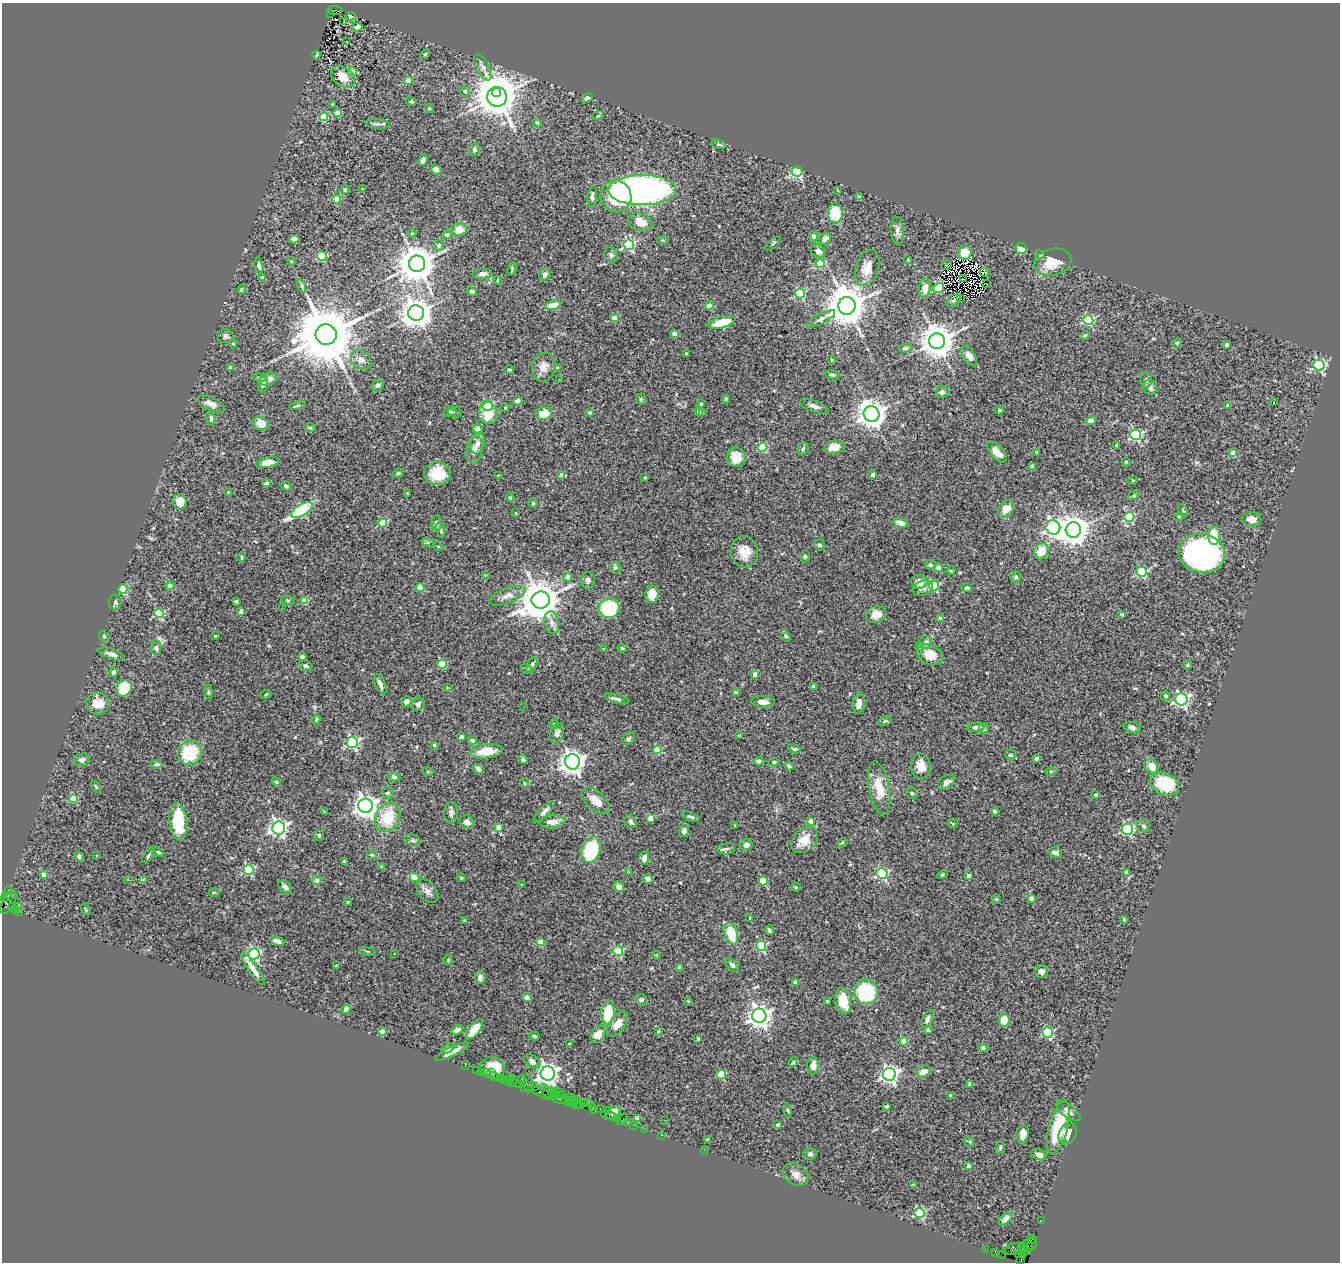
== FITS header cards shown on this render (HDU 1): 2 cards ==
NAXIS1  =                 1338
NAXIS2  =                 1260

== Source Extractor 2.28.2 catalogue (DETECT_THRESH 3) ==
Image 1338 x 1260 px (HDU 1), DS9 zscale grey, 1 PNG px = 1 image px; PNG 1342 x 1264 px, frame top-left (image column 1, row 1260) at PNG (2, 3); each listed source drawn as its Kron ellipse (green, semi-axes under 4 px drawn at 4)
Background 1.03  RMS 0.055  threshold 0.164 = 3 sigma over >= 5 px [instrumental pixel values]
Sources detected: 519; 3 with non-positive FLUX_AUTO (blend fragments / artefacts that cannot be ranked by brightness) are neither listed nor drawn; of the other 516, the 500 brightest by FLUX_AUTO listed and drawn (16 fainter detections omitted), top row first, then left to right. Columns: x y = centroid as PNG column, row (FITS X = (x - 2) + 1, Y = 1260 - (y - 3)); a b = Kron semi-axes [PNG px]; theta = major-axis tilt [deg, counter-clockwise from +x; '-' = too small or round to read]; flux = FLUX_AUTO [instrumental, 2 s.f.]
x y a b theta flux
335 10 7 4 -2 460
330 14 4 3 - 190
350 16 5 3 - 5.1
344 22 3 2 - 3.5
357 27 5 4 - 9.4
346 42 3 3 - 66
425 54 5 4 - 4.9
316 55 4 3 - 4.1
483 67 14 6 -63 17
353 72 4 4 - 80
343 77 13 9 -34 48
408 81 4 4 - 69
465 91 5 5 - 8.9
497 93 5 4 - 4900
497 97 10 9 - 12000
587 98 6 4 27 12
411 102 5 3 - 3.7
332 104 3 3 - 3.5
429 108 5 4 - 3.7
338 113 4 4 - 40
598 116 6 4 19 4.4
324 117 4 4 - 140
537 123 4 4 - 4.2
378 124 12 5 -6 9.7
719 144 7 4 -18 5.8
475 149 6 5 - 9.4
423 160 6 4 66 13
436 169 6 5 - 12
797 172 5 5 - 570
345 189 4 4 - 8.6
363 189 4 2 - 6.1
642 190 34 15 0 1700
837 190 3 3 - 4.1
616 196 16 15 - 160
592 197 10 4 84 11
859 197 4 3 - 24
337 199 4 4 - 88
835 213 10 7 -86 140
640 222 12 9 -21 52
459 229 8 6 -6 46
897 231 14 6 -87 19
412 234 4 4 - 3.9
447 235 4 4 - 12
813 236 5 4 - 12
294 239 5 4 - 16
825 239 6 5 - 14
663 240 5 3 - 3.7
773 243 10 2 45 4.6
439 245 5 5 - 7.2
629 245 5 5 - 420
1021 248 6 5 - 38
818 251 7 6 - 19
965 253 7 7 - 37
1040 254 5 4 - 4.5
611 255 8 6 -71 8.7
322 256 5 4 - 140
908 260 3 2 - 2.8
292 261 4 3 - 3
1053 262 19 13 15 82
417 264 8 8 - 10000
820 264 4 4 - 140
259 265 8 4 -77 9.4
947 265 5 3 - 7.2
867 268 19 11 73 48
512 269 7 3 77 4.9
984 272 4 3 - 41
483 274 9 5 7 14
545 274 6 5 - 14
262 277 3 3 - 8.2
964 279 3 2 - 9
497 280 4 3 - 3.3
986 283 2 2 - 5.3
302 286 7 4 -71 5.4
925 288 10 6 82 44
939 288 5 4 - 160
242 290 4 3 - 3.1
472 291 5 4 - 14
800 293 5 4 - 250
960 298 3 2 - 4.5
954 300 8 5 42 3.5
553 305 7 4 11 54
709 306 4 4 - 72
847 306 9 8 - 12000
416 313 8 7 - 5300
614 318 4 4 - 46
821 319 16 5 28 14
1088 320 5 5 - 310
722 322 14 5 14 88
674 334 4 4 - 33
326 335 10 10 - 36000
1085 335 5 4 - 7.4
226 336 8 7 - 9.3
937 341 8 7 - 7800
1177 343 5 4 - 3.9
233 344 5 4 - 5.2
1227 345 4 4 - 15
905 348 7 4 7 6.5
686 353 3 3 - 6.2
969 356 11 6 -58 25
831 359 3 2 - 4.2
361 360 11 9 -40 21
1319 365 5 5 - 390
544 367 15 11 74 31
230 368 4 3 - 25
558 368 4 4 - 10
509 370 5 3 - 3.8
832 375 7 4 -10 6
260 377 7 4 -8 5.5
269 379 8 6 22 27
559 380 2 2 - 2.8
1146 380 7 5 -89 9.5
263 385 8 5 85 9
378 385 7 5 39 9.6
1150 387 8 6 -62 18
942 392 6 6 - 12
641 399 5 5 - 5.1
726 399 4 4 - 4.4
518 401 5 4 - 16
1274 401 4 2 - 32
211 404 15 6 -24 23
701 404 4 3 - 7.2
298 405 8 4 13 7.5
487 405 6 5 - 320
1228 405 4 3 - 9.7
814 406 15 5 -20 17
505 408 4 4 - 3.4
1000 410 4 3 - 5.6
699 411 4 3 - 14
450 412 6 5 - 5.9
455 412 7 5 -13 6.4
589 412 4 3 - 5.6
488 413 11 9 -85 88
544 413 8 6 15 61
703 413 3 3 - 4.8
871 414 8 7 - 4600
211 418 7 4 -83 8
1091 420 5 4 - 24
261 423 8 6 -26 46
310 428 6 3 -1 3.9
478 429 5 4 - 21
1136 435 5 5 - 460
477 443 10 7 76 24
1116 446 3 3 - 8.7
762 447 5 4 - 210
834 447 10 6 12 37
803 449 6 5 - 6.2
474 450 13 8 72 26
997 452 13 6 -49 32
1037 452 3 3 - 5.6
1233 453 4 4 - 33
736 457 10 9 - 63
268 462 12 5 11 25
1126 462 4 4 - 3.7
1032 466 4 4 - 17
398 473 6 4 21 5.1
437 473 13 11 -1 100
562 475 4 4 - 61
873 475 4 4 - 31
499 476 3 3 - 3.6
645 478 3 2 - 4.7
1133 480 5 3 - 2.9
266 483 4 4 - 12
286 486 5 4 - 9.1
228 492 3 3 - 6.8
407 493 4 3 - 4.6
1133 496 6 4 18 5.1
510 498 4 3 - 2.9
180 502 7 7 - 44
533 503 5 4 - 4.6
1006 509 9 7 51 42
302 510 12 5 31 360
1183 511 7 3 -63 4.9
516 513 4 3 - 3.4
1179 516 5 3 - 3.1
1129 517 5 4 - 240
1251 519 9 7 -7 27
382 523 4 4 - 160
437 523 8 5 89 10
901 523 7 4 -15 25
1053 527 7 7 - 1600
440 530 7 4 -74 9.1
1073 530 7 7 - 5200
1214 536 9 6 -88 120
428 543 6 4 -19 5.8
820 545 6 5 - 7.8
438 546 5 3 - 3.2
1041 551 8 7 - 70
745 552 15 13 -85 53
1202 553 23 19 -9 1200
805 556 6 4 77 5.8
242 557 4 4 - 3.8
930 565 5 5 - 6.3
615 568 6 5 - 8.3
938 568 4 4 - 36
951 571 4 3 - 3.3
1142 572 5 5 - 310
486 575 4 3 - 3.1
568 577 4 4 - 38
1016 577 5 5 - 8.9
588 580 8 7 - 12
919 582 8 6 -2 40
170 586 4 4 - 35
934 586 5 4 - 250
420 588 4 4 - 81
923 588 10 7 18 14
967 588 5 4 - 8.7
123 589 4 4 - 210
652 594 9 7 85 43
507 596 19 8 21 31
288 600 7 3 -8 4.5
541 600 9 8 - 12000
236 601 4 3 - 9.8
305 601 4 4 - 87
115 602 8 6 88 8.8
282 607 3 2 - 4.6
609 608 10 9 - 300
241 612 4 4 - 34
159 614 5 4 - 240
1122 614 3 3 - 8
876 615 10 8 18 45
940 618 4 4 - 26
552 623 11 7 -77 22
104 636 6 4 -70 5.4
215 636 3 3 - 6.8
786 636 6 4 -59 5.2
926 642 7 6 - 8.7
920 647 4 4 - 22
156 648 8 5 -83 8.4
622 648 5 4 - 6.4
603 649 3 3 - 3.8
112 654 13 5 -19 19
930 654 13 10 -26 56
302 657 4 3 - 14
442 664 5 4 - 150
532 665 8 5 61 10
1187 665 5 4 - 4.8
306 666 6 5 - 8.2
527 669 7 4 -25 6.8
113 672 5 4 - 14
755 674 4 4 - 32
380 684 11 5 -66 16
814 687 4 4 - 22
124 688 8 7 - 140
447 688 3 3 - 3.1
208 692 7 3 -82 4.9
736 693 4 4 - 23
266 694 5 3 - 3.7
1166 696 5 4 - 9.7
616 699 12 3 -14 11
1181 699 6 6 - 800
406 701 5 4 - 14
763 702 11 5 -4 25
98 703 11 11 - 55
859 703 11 5 82 21
418 704 7 6 - 11
524 707 3 2 - 4
316 719 5 4 - 6.7
885 721 7 4 13 7.2
554 724 4 4 - 5.1
976 727 9 4 6 14
984 728 5 4 - 9.4
1132 728 9 5 -17 14
557 733 10 6 73 14
739 735 3 2 - 3
461 737 4 3 - 8.9
628 739 7 5 40 7.7
472 740 4 4 - 13
352 742 5 5 - 490
434 745 3 3 - 6.5
794 749 6 3 -20 4.7
657 750 4 4 - 98
486 751 16 7 7 70
190 753 13 11 54 180
1010 755 5 5 - 6.6
1036 758 3 3 - 15
81 760 8 6 15 12
523 760 5 4 - 14
759 761 4 4 - 11
572 762 8 7 - 3200
774 762 5 4 - 5.5
157 764 5 4 - 7.1
789 766 4 3 - 7.6
921 766 12 10 -84 42
1151 766 8 6 -48 40
478 769 6 4 -41 16
1051 771 6 4 -1 4.9
428 772 5 3 - 4.4
394 777 6 4 -20 8.9
276 782 5 4 - 4.3
946 782 9 6 36 17
524 783 5 3 - 2.8
1164 784 15 10 -23 200
96 787 6 3 -54 4.4
879 788 27 10 -79 75
388 793 6 5 - 6.6
912 793 5 5 - 5.7
1096 795 4 3 - 4.2
74 799 4 4 - 130
596 801 17 9 -42 42
366 806 7 7 - 2600
995 811 4 3 - 7.5
324 812 4 4 - 2.9
544 812 14 5 46 16
451 813 11 7 87 13
691 817 9 4 -20 7.4
388 818 15 12 60 140
651 818 4 4 - 73
811 821 4 4 - 25
178 822 19 8 -84 170
467 822 7 6 - 14
552 822 13 6 3 29
631 822 7 5 -49 7.8
953 823 5 3 - 4
735 826 3 2 - 4.1
1143 826 7 6 - 8
499 827 4 4 - 62
279 828 6 6 - 1400
1127 829 5 5 - 480
684 831 6 5 - 10
319 835 5 4 - 6.2
805 840 15 11 42 56
413 841 8 5 -25 7.5
842 843 5 3 - 3.4
746 845 6 5 - 14
726 849 9 5 11 9.2
591 850 13 9 72 210
158 852 6 4 -24 5.9
1055 852 6 5 - 17
148 855 9 3 58 7.8
372 855 5 4 - 5.1
79 856 5 4 - 7
97 856 3 2 - 4.6
644 858 7 5 84 18
344 862 4 3 - 7.4
382 867 4 3 - 6.9
249 870 5 5 - 340
628 872 3 3 - 9.8
1127 872 4 4 - 33
882 873 5 5 - 400
44 874 4 3 - 13
942 874 5 4 - 5.9
969 876 4 4 - 23
415 878 5 4 - 74
461 878 4 4 - 3.9
128 879 3 2 - 4.1
648 879 5 4 - 17
144 880 4 4 - 25
317 880 5 4 - 24
763 881 4 4 - 120
521 884 4 2 - 2.8
285 887 7 5 -47 12
619 887 5 5 - 23
796 887 5 4 - 3.6
427 891 13 8 -51 22
214 892 5 3 - 3.4
7 893 7 4 69 230
9 896 8 3 21 440
996 899 5 4 - 3.9
1032 899 4 4 - 36
348 902 3 3 - 3.4
8 903 12 5 62 690
12 906 3 3 - 470
18 907 2 2 - 20
85 909 6 3 -71 3.9
16 910 3 3 - 31
19 912 2 2 - 38
750 918 3 3 - 4.6
1124 920 4 2 - 4.3
464 921 4 3 - 4.5
769 930 5 3 - 7.9
731 934 11 6 -74 94
278 941 7 4 -19 19
541 942 4 4 - 67
761 946 5 5 - 290
367 951 8 3 -9 4.2
618 951 5 4 - 220
254 954 5 5 - 540
395 954 3 3 - 13
656 955 4 4 - 3.2
448 960 5 4 - 5.7
732 965 8 5 -44 8.6
336 966 4 3 - 11
679 967 4 4 - 22
253 969 19 5 -54 32
1042 972 7 6 - 14
480 977 7 5 -87 17
796 982 4 4 - 25
866 992 12 11 - 280
527 997 5 4 - 21
641 1000 6 5 - 11
688 1001 4 3 - 2.9
827 1001 3 3 - 5.6
843 1001 13 8 -79 100
346 1009 5 4 - 42
608 1013 12 6 84 120
759 1016 7 7 - 2800
927 1019 9 5 65 12
1004 1020 6 5 - 60
617 1024 15 7 55 36
474 1029 12 5 52 76
457 1030 6 4 28 19
928 1030 4 3 - 10
658 1031 2 2 - 2.8
383 1032 4 4 - 50
1048 1033 5 5 - 300
598 1034 9 6 56 39
534 1036 5 4 - 5.2
698 1039 3 3 - 4.1
904 1041 4 4 - 100
570 1044 3 3 - 4.4
448 1048 7 4 33 11
983 1048 4 4 - 34
452 1052 18 4 25 28
532 1061 9 6 -38 19
793 1062 6 4 58 4.1
465 1066 4 2 - 14
813 1066 8 6 -86 23
492 1068 12 11 - 88
476 1070 2 2 - 32
481 1072 2 2 - 16
486 1072 3 2 - 47
924 1072 8 6 21 27
491 1073 3 3 - 25
548 1073 7 7 - 2300
889 1074 6 6 - 1200
721 1075 4 4 - 140
495 1077 5 2 - 60
501 1078 4 2 - 42
522 1079 3 2 - 72
505 1080 3 3 - 110
509 1080 6 3 56 140
515 1080 3 2 - 87
512 1082 2 2 - 100
528 1083 9 4 -85 240
520 1084 3 2 - 64
970 1084 4 4 - 8.9
525 1087 3 2 - 74
534 1087 2 2 - 66
546 1091 7 3 -57 220
557 1092 4 4 - 290
552 1093 5 3 - 140
544 1094 13 2 -20 240
561 1095 2 2 - 70
950 1095 3 3 - 9.1
558 1099 8 3 -24 250
572 1099 6 3 -49 260
565 1100 4 2 - 170
578 1101 3 3 - 190
568 1102 3 3 - 67
573 1102 5 2 - 93
588 1102 2 2 - 21
584 1103 3 2 - 19
576 1105 3 2 - 78
581 1106 3 3 - 65
886 1106 4 3 - 5.7
592 1108 2 2 - 28
600 1109 3 2 - 110
595 1110 3 2 - 70
607 1110 3 2 - 58
788 1110 7 3 -80 4.6
1068 1111 14 6 -37 18
613 1113 8 5 30 190
609 1115 9 2 -18 200
617 1118 3 2 - 74
637 1118 4 4 - 38
622 1119 6 2 56 150
665 1120 3 2 - 3.1
627 1123 2 2 - 18
633 1125 2 2 - 38
778 1125 4 3 - 15
1058 1128 27 9 75 190
644 1129 2 2 - 25
1023 1134 9 6 83 27
1068 1134 11 8 63 33
661 1135 2 2 - 28
707 1140 3 3 - 8.5
970 1142 6 3 -74 3.8
1000 1147 6 4 88 5.8
704 1150 2 2 - 62
810 1154 6 5 - 9.6
1039 1155 8 5 -25 20
968 1166 3 3 - 13
796 1175 14 10 -35 26
913 1185 4 4 - 5.7
919 1213 5 5 - 380
1006 1218 8 5 48 19
1041 1220 2 2 - 18
1032 1239 5 2 - 150
1032 1244 6 5 - 120
1028 1246 6 3 -61 180
1023 1248 5 4 - 270
985 1249 2 2 - 25
1015 1249 10 6 11 500
1008 1251 3 2 - 38
1027 1251 3 3 - 56
1022 1252 6 3 89 210
996 1253 3 2 - 51
1019 1253 3 3 - 76
1001 1254 2 2 - 47
1021 1260 5 4 - 41
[16 fainter detections neither listed nor drawn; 3 non-positive-flux detections neither listed nor drawn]